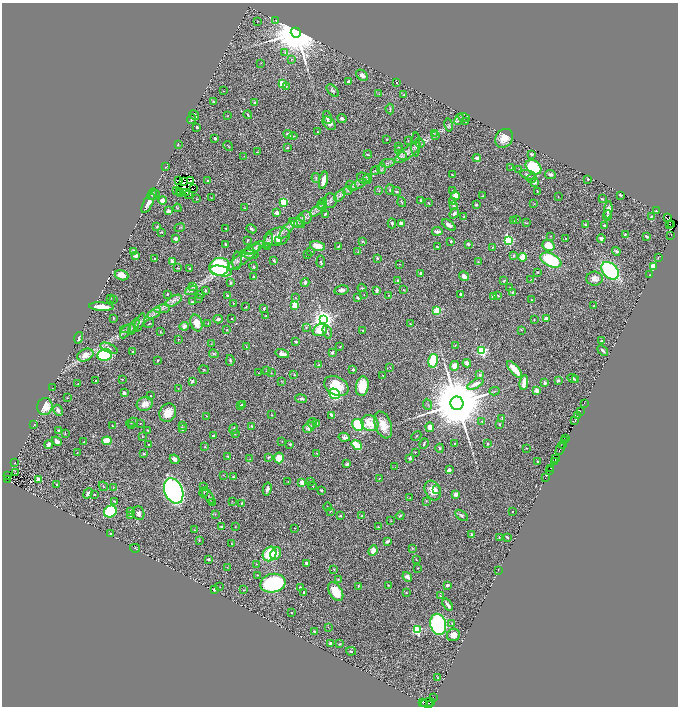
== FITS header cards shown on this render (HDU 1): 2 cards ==
NAXIS1  =                 1352
NAXIS2  =                 1408

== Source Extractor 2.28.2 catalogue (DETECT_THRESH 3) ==
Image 1352 x 1408 px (HDU 1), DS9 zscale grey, zoomed out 1/2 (1 PNG px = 2 x 2 image px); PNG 680 x 708 px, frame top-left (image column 1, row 1407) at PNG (2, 3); each listed source drawn as its Kron ellipse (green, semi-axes under 4 px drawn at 4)
Background 1.11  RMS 0.034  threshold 0.101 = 3 sigma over >= 5 px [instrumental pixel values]
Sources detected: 599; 62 cannot appear on this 1/2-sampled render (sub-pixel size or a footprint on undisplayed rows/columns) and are neither listed nor drawn; of the other 537, the 500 brightest by FLUX_AUTO listed and drawn (37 fainter detections omitted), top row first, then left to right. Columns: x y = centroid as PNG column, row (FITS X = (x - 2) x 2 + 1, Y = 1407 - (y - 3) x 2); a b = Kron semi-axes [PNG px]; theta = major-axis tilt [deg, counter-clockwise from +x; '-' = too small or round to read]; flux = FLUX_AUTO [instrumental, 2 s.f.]
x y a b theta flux
276 20 3 2 - 3.3
257 21 3 2 - 2.4
296 33 5 5 - 61000
285 52 3 3 - 4.8
292 59 3 3 - 6.5
261 63 2 1 - 2.5
362 75 6 4 -42 28
349 82 3 3 - 44
397 82 3 2 - 9
282 84 3 2 - 100
286 87 2 2 - 3
333 90 7 4 -48 14
223 91 2 1 - 2.2
379 94 2 2 - 3
404 94 3 2 - 3.2
213 102 3 2 - 4.8
254 102 2 2 - 15
390 109 5 2 - 9.1
194 115 5 2 - 32
248 115 4 2 - 7.2
227 116 2 2 - 2.4
464 117 6 2 -18 4.8
327 118 6 3 -78 19
342 118 4 3 - 15
191 119 5 2 - 7.2
459 119 6 4 62 14
466 121 4 2 - 4.3
329 123 8 5 -47 35
449 125 7 3 -79 11
197 127 3 2 - 5.7
318 132 2 2 - 4.8
434 133 3 2 - 5.5
288 135 5 3 - 30
435 135 4 2 - 5.5
293 136 4 2 - 6.5
215 138 4 3 - 12
504 138 10 8 50 77
387 139 2 2 - 4.6
408 140 3 2 - 2.6
419 143 5 4 - 13
416 144 12 4 -89 18
178 145 2 2 - 6.2
228 146 5 2 - 4.3
398 147 3 2 - 4.1
287 148 2 2 - 23
399 150 3 2 - 3.5
257 152 3 2 - 2.9
408 153 16 5 37 47
368 154 4 2 - 5.3
531 154 2 2 - 36
244 156 2 2 - 2.7
402 156 5 4 - 14
477 158 4 3 - 16
387 163 7 3 4 15
166 167 2 2 - 2.3
533 167 9 6 -38 360
511 168 2 1 - 2.6
382 169 5 2 - 6.8
519 169 2 2 - 3.3
375 170 5 4 - 13
452 175 3 2 - 4.1
528 175 8 4 -14 22
550 175 5 4 - 19
316 178 5 3 - 6.9
363 178 7 5 -26 18
531 178 5 3 - 14
367 179 5 3 - 11
588 179 3 2 - 5.4
179 180 3 1 - 7.1
324 180 9 3 77 82
190 181 2 1 - 4.6
208 181 3 2 - 12
183 182 2 1 - 15
535 182 4 3 - 22
358 184 9 4 27 21
351 186 6 4 -43 13
193 189 2 1 - 6.8
177 190 2 1 - 6.5
390 190 5 3 - 8.4
452 190 3 2 - 3
179 191 3 1 - 7.1
348 191 5 3 - 12
379 191 3 2 - 2.5
537 191 2 2 - 5.1
187 192 2 1 - 4.3
397 192 4 3 - 6
152 194 6 3 64 8.7
180 194 3 1 - 2.7
154 195 5 4 - 9.1
188 195 2 1 - 3.8
340 195 7 4 51 17
620 195 3 2 - 9.4
455 196 4 4 - 68
483 196 3 2 - 3.4
558 197 2 1 - 2.1
212 198 3 2 - 3.1
197 199 2 2 - 3.2
602 199 4 3 - 5.8
162 200 4 4 - 31
421 200 2 2 - 32
330 201 7 6 - 20
453 201 4 3 - 7
283 202 3 3 - 290
402 202 5 2 - 7
148 203 11 4 63 47
322 203 5 2 - 7.3
429 203 3 2 - 5
534 204 3 2 - 2.5
476 205 2 2 - 11
322 206 5 3 - 12
453 206 4 3 - 16
177 208 4 2 - 4.7
244 208 3 2 - 4.4
317 210 9 3 38 20
608 210 8 4 83 31
168 211 4 3 - 23
657 211 2 1 - 9.5
277 213 4 3 - 30
454 213 5 3 - 17
325 214 3 2 - 10
607 215 5 4 - 9.4
305 217 6 6 - 20
464 217 3 3 - 3.6
651 217 3 2 - 10
668 217 3 3 - 160
516 219 3 2 - 2.6
301 220 6 4 83 13
513 221 2 2 - 3.8
297 223 8 4 -22 17
392 223 5 3 - 11
401 223 4 3 - 28
526 223 4 2 - 4
585 224 3 3 - 6.5
669 224 3 2 - 42
449 225 8 4 -37 25
604 225 2 2 - 9.5
672 225 2 1 - 15
157 227 3 3 - 7.3
180 228 5 3 - 8.1
225 228 2 2 - 3.5
252 229 5 3 - 14
287 230 11 3 50 24
437 231 5 3 - 40
162 232 4 3 - 5.8
625 234 3 2 - 9.6
671 235 2 1 - 130
551 236 2 2 - 4.1
646 236 3 2 - 8.7
277 237 13 8 18 66
565 238 3 2 - 3.5
601 238 4 4 - 25
175 239 3 2 - 45
247 240 4 2 - 4.8
268 240 7 3 73 15
508 240 3 3 - 800
278 241 3 3 - 35
362 241 4 3 - 6.6
451 241 3 3 - 11
226 244 3 2 - 16
468 244 3 3 - 17
548 245 6 5 - 140
318 246 8 4 -15 78
339 246 3 2 - 7.8
267 247 3 2 - 4.5
437 247 4 2 - 9.1
492 247 3 2 - 3.1
255 248 11 4 29 29
134 251 4 3 - 26
249 251 5 3 - 12
616 251 4 3 - 12
311 252 2 2 - 6.1
358 252 2 1 - 2.7
250 254 9 4 -13 18
136 255 3 3 - 28
308 255 2 1 - 3.2
513 256 3 3 - 7.7
244 257 20 5 37 53
523 257 4 3 - 140
658 257 4 2 - 2.8
377 258 3 2 - 8.5
155 259 2 2 - 6.3
274 260 3 2 - 8.5
551 260 11 6 -25 430
237 261 9 4 86 17
321 261 6 3 85 10
172 262 3 3 - 41
478 262 3 3 - 5
400 264 2 2 - 2.3
220 267 10 9 - 970
254 267 4 3 - 7.3
653 267 3 3 - 72
178 268 4 3 - 5.6
189 268 4 3 - 5.4
221 271 11 5 -13 310
610 271 10 7 -45 880
538 272 3 2 - 2.9
421 273 3 3 - 16
121 275 7 5 -18 76
650 275 2 1 - 3.6
464 276 5 3 - 45
254 277 3 2 - 12
595 279 8 7 - 42
531 280 3 2 - 3.4
398 281 3 2 - 7.6
503 281 2 2 - 4.9
305 282 4 3 - 16
231 283 3 3 - 12
192 287 3 2 - 4
362 288 4 3 - 7.9
510 288 2 2 - 2.2
403 289 4 3 - 4.6
192 290 6 3 23 16
205 290 3 2 - 8.4
341 290 7 4 11 24
376 291 3 2 - 31
512 292 4 3 - 7.6
167 294 3 2 - 7.5
201 294 2 1 - 2.8
364 294 2 2 - 3.2
461 294 4 3 - 11
389 295 2 1 - 2.1
228 296 3 2 - 8.1
494 296 3 3 - 52
498 296 4 2 - 7.3
111 298 2 2 - 2.9
199 298 3 3 - 5.6
295 298 3 2 - 3.5
358 298 3 2 - 10
113 299 2 1 - 2.5
532 300 3 2 - 4.1
174 301 9 4 30 29
192 302 3 3 - 8.8
233 303 2 2 - 3.1
295 305 3 3 - 230
594 306 2 1 - 2.8
101 307 12 3 -3 72
246 307 2 2 - 4
162 309 8 4 9 16
264 309 3 2 - 8.9
437 310 3 3 - 330
154 313 7 3 32 18
266 315 2 1 - 2.5
113 318 3 1 - 5.5
231 318 2 2 - 8.7
546 318 3 2 - 63
218 319 4 3 - 15
323 319 4 4 - 5900
534 320 3 2 - 6.4
140 323 10 3 66 11
149 323 5 2 - 5.5
196 323 8 5 -73 68
208 323 3 2 - 2.7
410 324 3 2 - 3.4
184 326 5 4 - 30
134 327 9 3 62 18
306 328 4 3 - 6
128 329 8 3 7 14
227 330 3 2 - 3.4
320 330 7 5 27 150
363 330 2 2 - 4.4
521 330 3 2 - 4.1
125 332 7 3 60 12
160 332 4 3 - 5.3
327 332 7 3 -74 11
79 338 6 3 73 12
178 339 2 2 - 5.9
296 341 2 2 - 9.8
601 341 2 2 - 8.2
211 344 3 2 - 3.2
455 345 3 2 - 2.9
246 347 2 2 - 3.7
340 347 3 1 - 2.4
109 348 9 4 -24 27
482 351 3 3 - 990
603 351 6 2 -42 15
132 352 2 2 - 6.2
332 353 3 2 - 18
214 354 5 3 - 8.1
282 354 7 4 -16 37
85 355 8 6 25 69
105 355 7 5 11 590
158 360 2 2 - 8.3
230 360 5 4 - 9.2
433 361 7 4 78 360
467 363 4 3 - 30
319 365 3 2 - 9
454 366 5 4 - 52
390 367 2 2 - 3.7
353 369 2 2 - 9.5
514 369 10 3 -49 120
204 370 5 2 - 4
267 371 3 2 - 4.3
258 373 3 2 - 2.3
271 373 3 2 - 2.7
294 375 2 2 - 5.4
383 375 2 1 - 3.7
480 375 3 3 - 14
573 378 5 3 - 10
122 379 2 1 - 2.5
558 380 3 3 - 18
576 380 4 3 - 6.1
96 381 3 3 - 5.4
192 381 4 2 - 11
281 381 3 2 - 2.9
78 383 2 2 - 2.4
524 383 7 3 81 63
545 383 2 2 - 56
475 384 9 4 30 45
336 386 13 9 -28 190
362 386 10 6 80 190
52 387 2 1 - 4.2
178 388 2 1 - 4.1
537 390 4 3 - 32
494 391 5 3 - 7.5
124 393 3 2 - 25
334 394 5 5 - 290
151 396 2 2 - 4.4
67 398 2 2 - 2.9
301 399 6 3 -7 17
457 403 7 6 - 86000
584 403 2 1 - 44
145 404 8 7 - 53
242 404 3 2 - 4.4
427 404 6 2 -66 6
45 406 8 7 - 98
240 406 3 3 - 6.4
58 410 6 4 -61 25
580 411 2 1 - 55
168 413 9 8 - 86
272 415 3 2 - 4.9
332 415 4 2 - 22
207 416 3 2 - 3.5
577 416 2 1 - 29
502 418 3 2 - 5.4
482 421 3 2 - 4.7
575 421 2 1 - 69
132 422 6 3 17 8.3
140 423 2 2 - 3.6
312 423 5 4 - 12
316 423 4 3 - 6.1
370 423 9 7 -34 130
500 424 4 4 - 8.7
34 425 2 1 - 3.2
183 425 4 2 - 4.3
358 425 6 5 - 310
383 425 14 8 -69 91
112 426 3 2 - 3.7
132 426 3 3 - 4.9
252 426 4 2 - 5.1
309 427 6 5 - 38
430 427 5 4 - 53
182 429 4 3 - 17
234 429 5 4 - 13
148 430 3 2 - 7.4
59 431 3 3 - 12
235 433 2 1 - 4.7
65 434 3 3 - 3.4
214 436 4 2 - 19
416 436 5 2 - 4.3
142 437 2 2 - 3
344 437 6 4 -10 21
566 438 2 1 - 46
57 441 5 3 - 29
107 441 5 4 - 120
282 441 2 1 - 2.6
564 441 3 1 - 130
84 442 2 2 - 7.8
454 443 2 2 - 5
49 444 4 3 - 22
148 444 2 2 - 2.5
290 444 2 2 - 11
424 444 5 2 - 10
487 444 4 2 - 5.9
357 445 5 3 - 240
563 445 4 1 - 300
204 447 3 2 - 3.4
440 448 4 3 - 8.2
526 448 3 2 - 2.6
560 449 6 2 62 250
415 452 2 2 - 6.3
77 453 2 1 - 3.3
317 453 3 2 - 3.5
144 454 3 3 - 6.2
228 457 3 2 - 7.7
268 457 3 2 - 5.2
279 458 5 5 - 100
174 459 5 3 - 42
250 459 3 3 - 4.2
410 459 3 3 - 16
555 459 4 1 - 140
537 461 2 2 - 16
554 462 2 1 - 48
15 463 3 1 - 2.8
347 464 4 2 - 11
395 467 2 2 - 2.2
551 468 3 1 - 95
449 470 3 3 - 29
549 470 2 1 - 21
16 473 2 1 - 8.7
223 475 2 2 - 3.1
8 476 2 1 - 150
233 477 3 2 - 7.1
379 478 2 2 - 3.6
546 478 2 1 - 76
38 479 3 3 - 65
8 480 4 1 - 170
288 482 3 2 - 3.7
302 482 2 2 - 110
310 482 2 2 - 4.4
56 485 3 2 - 6.6
103 486 5 3 - 7.5
312 486 4 2 - 4.5
203 487 2 2 - 2.7
113 488 3 2 - 2.3
267 489 6 3 76 20
321 490 2 2 - 12
433 490 10 7 -62 88
436 490 4 2 - 6.9
174 491 13 9 -66 2000
204 492 5 3 - 8.5
88 493 5 4 - 23
94 494 2 2 - 5.8
456 494 3 3 - 56
209 496 9 2 -54 8.6
410 498 2 2 - 2.7
114 501 4 2 - 6.7
232 501 2 2 - 2.4
426 501 3 2 - 2.8
213 502 2 2 - 2.2
241 503 2 2 - 5.5
327 507 4 3 - 6
331 511 3 2 - 3.9
513 511 2 1 - 3.8
110 512 7 5 31 370
131 512 4 3 - 30
138 513 7 6 - 24
215 514 2 2 - 2.7
461 515 7 4 -36 15
130 516 3 3 - 28
340 516 2 2 - 11
362 516 3 3 - 4.9
400 516 4 3 - 7.4
391 520 3 2 - 2.6
222 526 3 2 - 11
235 527 2 2 - 2.5
378 527 2 2 - 4.1
295 528 2 2 - 5.8
194 530 3 2 - 2.7
110 534 2 2 - 8.4
472 535 4 3 - 19
499 537 3 2 - 5.6
507 537 2 2 - 11
199 541 3 2 - 2.3
387 541 3 2 - 20
232 544 3 2 - 5
135 548 5 3 - 4.9
412 548 3 2 - 4.4
373 551 5 4 - 65
270 554 7 6 - 260
276 554 6 5 - 41
208 559 3 2 - 12
416 559 3 2 - 3.9
307 563 3 3 - 35
256 564 2 2 - 3.1
227 567 3 2 - 2.8
418 568 2 2 - 4.2
334 569 3 2 - 3.2
498 570 2 2 - 3.6
257 575 3 2 - 4.5
407 577 5 4 - 28
338 579 4 3 - 5.6
273 583 13 9 13 830
388 585 3 3 - 3.9
447 585 3 2 - 14
358 586 2 2 - 4.1
220 587 2 2 - 2.4
300 587 2 2 - 11
214 590 3 2 - 20
244 590 3 2 - 3.9
304 592 2 2 - 7.9
336 592 10 6 -59 150
406 593 3 2 - 4.6
441 596 3 2 - 6.3
447 604 7 2 -55 30
291 613 2 2 - 6.1
452 623 4 3 - 5.3
438 624 11 8 -77 740
328 627 3 2 - 3.1
417 630 3 3 - 670
315 632 4 3 - 15
453 635 6 6 - 51
330 643 3 2 - 7.5
340 644 3 3 - 5.2
351 651 5 2 - 8.6
438 678 3 2 - 4.6
434 698 2 1 - 300
422 703 2 1 - 35
424 703 2 1 - 75
428 703 7 2 9 130
430 704 2 1 - 20
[37 fainter detections neither listed nor drawn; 62 sub-pixel or undisplayed-footprint detections neither listed nor drawn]